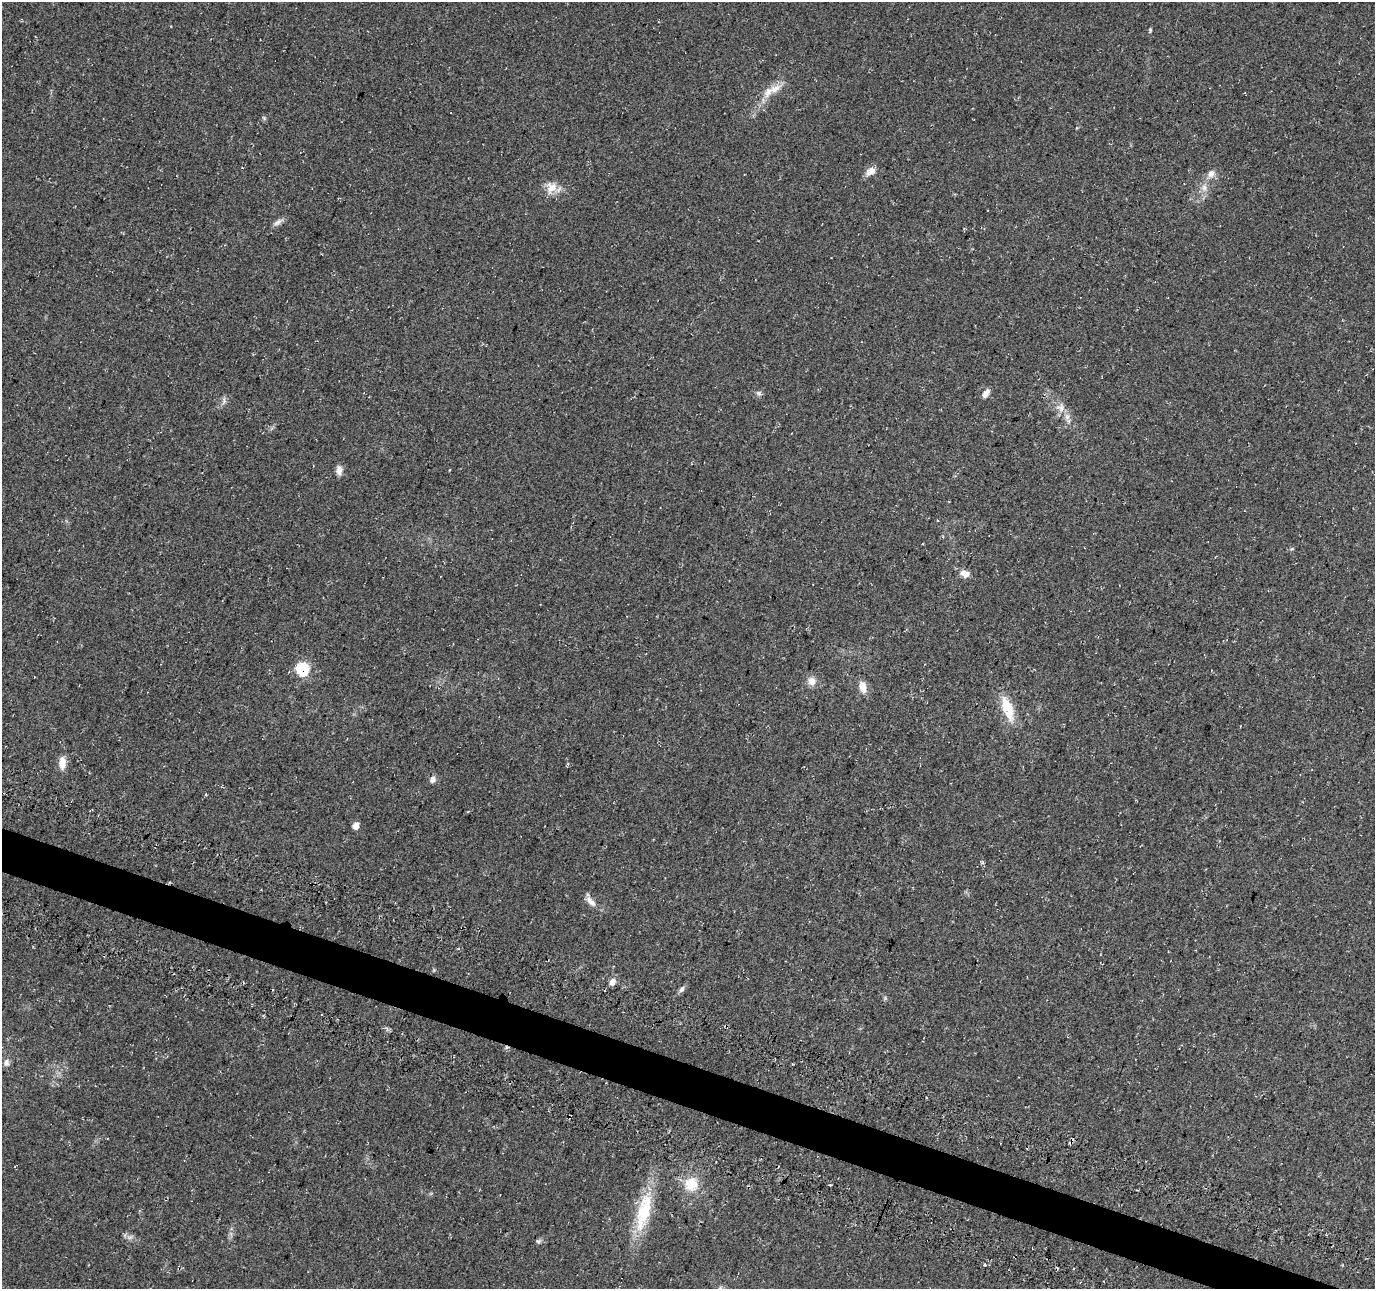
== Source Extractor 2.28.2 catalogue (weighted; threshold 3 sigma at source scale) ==
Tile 6 of 4 x 4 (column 2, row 2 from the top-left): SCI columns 1407-2779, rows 2906-4192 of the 5548 x 5749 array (HDU 1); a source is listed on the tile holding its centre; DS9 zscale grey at full resolution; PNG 1377 x 1291 px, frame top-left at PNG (2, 2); no overlay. Shown black and unused: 3% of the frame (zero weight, under 3 of 4 exposures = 4% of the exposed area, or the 3 px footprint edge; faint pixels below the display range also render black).
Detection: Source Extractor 2.28.2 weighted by HDU 2 'WHT'; one run over the whole footprint, this tile lists its part. Background 0.0805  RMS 0.0079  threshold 0.0355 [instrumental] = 3 sigma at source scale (4.5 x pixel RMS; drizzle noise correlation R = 1.50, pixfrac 1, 0.0396/0.0396 arcsec/px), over >= 5 px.
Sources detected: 34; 1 cosmic-ray / hot-pixel residue — not listed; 2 inside a brighter listed object's ellipse — not listed separately; the other 31 listed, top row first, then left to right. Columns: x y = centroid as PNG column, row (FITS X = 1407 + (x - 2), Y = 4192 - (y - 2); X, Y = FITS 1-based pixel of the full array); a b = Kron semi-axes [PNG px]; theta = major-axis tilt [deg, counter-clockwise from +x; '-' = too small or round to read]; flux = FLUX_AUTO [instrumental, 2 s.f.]
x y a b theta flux
1150 30 5 4 - 1.1
768 92 17 9 61 7.9
871 171 13 8 42 5.9
1211 174 14 8 62 5.5
551 187 16 15 - 9.4
1204 187 10 7 -89 4.1
278 222 14 6 34 3.3
759 393 8 6 -40 1.9
986 394 12 6 56 4
224 401 9 3 -86 1.8
1061 407 13 11 -77 6.8
339 470 11 7 85 4.3
965 574 10 8 -21 5.9
303 669 7 7 - 49
812 681 11 10 - 5.8
863 687 13 8 -76 7.9
1008 709 28 11 -71 22
62 763 15 8 90 7.6
432 779 8 7 - 3.4
205 794 4 3 - 0.82
356 826 6 5 - 6.5
589 900 12 8 -74 4
612 982 8 7 - 4.6
682 989 9 6 56 2.4
6 1063 9 7 73 3.3
1071 1142 8 4 46 3.3
691 1184 17 16 - 18
829 1185 4 2 - 0.86
644 1212 56 17 76 39
130 1237 9 5 0 2.4
538 1241 8 4 7 1.5
Overlapping masked pixels (flux is a lower limit): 2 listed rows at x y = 303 669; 1071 1142